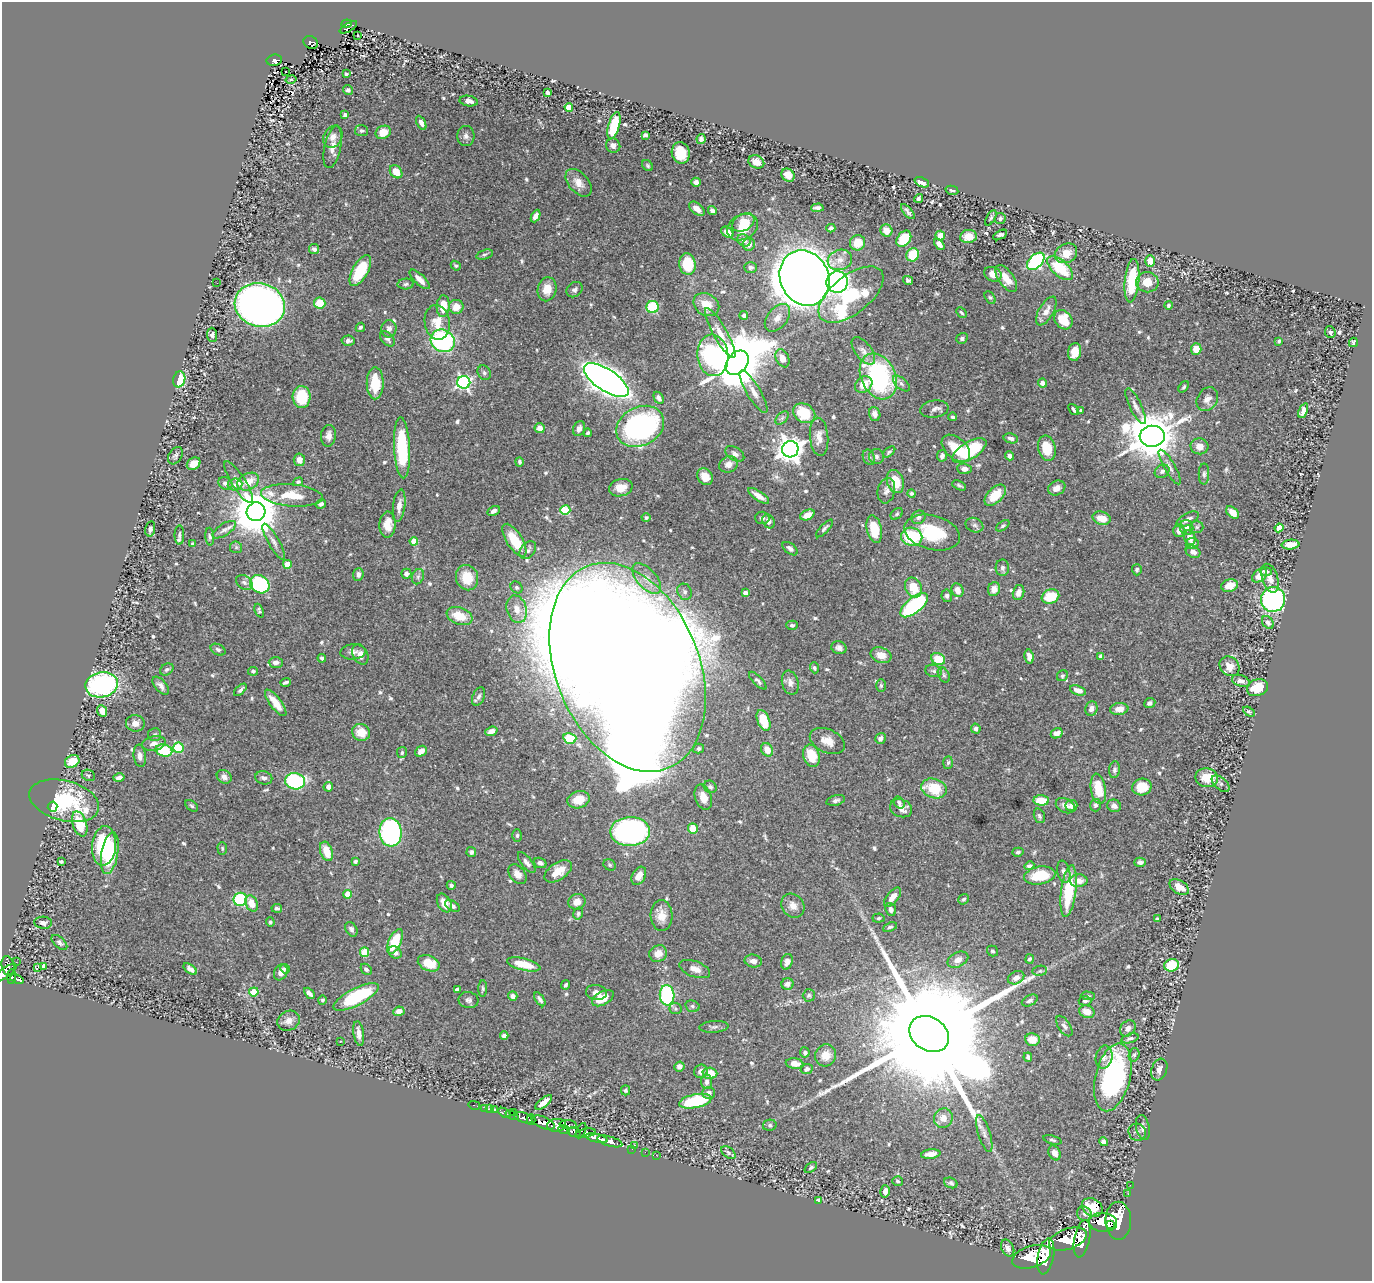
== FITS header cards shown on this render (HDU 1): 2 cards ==
NAXIS1  =                 1370
NAXIS2  =                 1279

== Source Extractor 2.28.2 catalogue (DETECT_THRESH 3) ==
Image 1370 x 1279 px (HDU 1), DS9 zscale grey, 1 PNG px = 1 image px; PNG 1374 x 1283 px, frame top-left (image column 1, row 1279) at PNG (2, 2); each listed source drawn as its Kron ellipse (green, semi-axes under 4 px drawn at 4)
Background 0.939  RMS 0.022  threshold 0.0653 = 3 sigma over >= 5 px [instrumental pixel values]
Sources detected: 650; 1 with non-positive FLUX_AUTO (blend fragments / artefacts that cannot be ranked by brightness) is neither listed nor drawn; of the other 649, the 500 brightest by FLUX_AUTO listed and drawn (149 fainter detections omitted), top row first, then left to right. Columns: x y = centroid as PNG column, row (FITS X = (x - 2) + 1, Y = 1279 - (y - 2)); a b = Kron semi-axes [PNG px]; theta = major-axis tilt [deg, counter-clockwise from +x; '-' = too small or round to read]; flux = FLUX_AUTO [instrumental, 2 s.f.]
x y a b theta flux
347 24 5 4 - 52
348 27 10 2 30 15
358 36 3 2 - 5.3
311 42 7 6 - 67
274 60 8 5 10 85
285 71 2 2 - 2.7
346 74 3 3 - 2.7
291 79 6 3 13 2.5
348 90 5 5 - 3.8
547 92 3 3 - 6.7
469 101 9 5 -10 9.1
569 107 4 4 - 39
345 115 4 4 - 4.7
421 123 8 4 -62 7
614 126 14 5 74 63
361 131 6 5 - 3.3
383 132 8 6 23 20
645 135 4 4 - 4.3
466 136 10 8 86 6.4
333 137 12 9 61 8.5
701 139 5 4 - 4.2
613 146 7 7 - 6.3
333 147 21 8 78 15
681 153 11 9 -78 40
756 162 8 6 -24 14
648 166 6 4 -47 2.5
396 172 7 5 -51 22
788 175 7 6 - 13
696 182 5 4 - 6.5
922 182 7 4 -23 11
579 183 16 10 -48 16
952 190 6 3 -14 2.9
919 198 5 3 - 3.1
817 208 6 4 2 4.9
697 209 9 5 -39 12
712 210 4 4 - 5.3
908 212 9 4 -49 4.4
536 216 7 4 64 12
991 218 8 4 59 2.7
1000 219 5 5 - 2.8
743 222 12 8 31 22
743 227 16 12 29 35
831 228 4 4 - 5.2
886 230 6 6 - 13
727 232 7 5 -34 9.6
940 235 5 4 - 16
1000 235 7 4 29 4.2
968 237 8 6 8 14
904 239 9 6 53 46
744 240 7 5 -29 5.7
857 243 8 7 - 27
749 244 6 6 - 7.4
939 244 6 4 -52 8.7
314 249 5 5 - 4.7
1066 253 12 9 28 20
484 255 8 4 17 3.3
913 255 7 6 - 48
840 260 12 10 17 13
1036 261 10 6 44 230
1150 261 6 5 - 19
687 264 11 8 -82 53
456 266 5 4 - 2.6
751 267 6 5 - 4.7
1060 268 16 8 -41 62
360 271 17 7 60 64
993 274 9 7 -25 12
805 278 28 24 -65 3800
1006 278 15 7 -54 19
420 279 13 5 -44 10
908 280 5 4 - 3.3
1132 281 22 7 84 78
837 282 11 10 - 550
1147 282 11 10 - 23
217 283 2 2 - 4.1
406 284 8 5 4 3.4
547 289 12 9 77 20
575 290 9 7 38 4.9
851 295 38 19 38 160
990 297 7 5 -61 2.7
320 303 6 5 - 32
260 305 25 21 -16 1000
706 305 14 10 -32 25
1168 305 4 4 - 3
443 306 11 6 87 27
456 307 7 7 - 17
653 307 6 6 - 64
1046 311 16 7 59 12
961 313 6 3 -45 2.6
744 315 4 4 - 5.5
777 318 16 10 50 14
1063 320 10 8 -51 37
437 322 17 12 -80 26
360 327 5 4 - 2.8
389 329 8 7 - 6.7
1330 332 6 5 - 3.4
720 333 28 7 -61 18
212 335 7 5 -86 4.6
962 338 6 5 - 3.9
387 339 9 5 -48 5
348 341 6 5 - 6.1
443 341 12 11 - 230
1279 341 4 3 - 2.8
1353 342 5 3 - 3.3
1196 349 6 5 - 18
863 351 16 8 -52 10
1075 352 9 6 81 20
713 355 21 15 -84 290
782 358 9 6 -67 12
737 363 13 10 51 9600
484 373 7 6 - 3.8
878 376 24 17 -64 240
179 379 8 6 74 50
606 380 26 11 -33 1900
464 382 6 6 - 320
375 383 16 8 89 45
1042 383 4 4 - 11
901 384 10 5 -41 5.1
864 385 9 7 39 19
1184 387 6 4 53 2.5
754 392 24 7 -59 13
302 397 11 9 -88 57
659 398 7 4 -62 5.4
1207 399 13 10 59 10
1136 406 19 6 -64 8.7
934 409 14 8 9 7.7
1074 410 6 3 -52 3.4
1081 411 3 3 - 4.1
1303 411 8 4 68 8.2
804 413 12 9 -33 51
875 414 7 5 -70 7.8
953 417 4 3 - 3
782 418 8 5 46 4.1
640 426 25 19 27 330
540 428 5 5 - 12
579 428 8 5 69 6.9
588 433 4 3 - 2.8
328 436 11 7 85 9.2
1152 436 12 10 3 6600
819 437 19 9 -85 14
1011 438 7 5 -13 5.8
1199 446 9 8 - 12
402 448 30 8 -87 110
956 448 17 10 -42 36
1047 448 13 8 -74 36
790 449 8 8 - 1600
969 451 19 8 31 97
889 452 7 4 41 3
735 454 10 6 -32 5.5
175 456 9 6 56 4
876 456 7 7 - 4.5
942 456 6 5 - 4.8
1009 456 4 4 - 6.1
869 457 8 6 -67 4
299 460 6 5 - 12
519 462 4 3 - 3.1
194 464 7 5 34 16
729 464 10 7 25 9.8
1170 467 20 5 -60 8.3
964 469 7 5 -6 8
1162 471 8 6 34 4.8
1204 474 10 5 89 3.8
705 477 9 7 -52 17
895 481 12 8 -70 32
239 482 24 7 -57 12
248 482 11 8 28 21
298 482 5 4 - 3.1
225 483 7 5 -32 5.7
235 485 7 6 - 3.5
959 485 7 3 -26 3.2
621 488 12 8 14 17
1057 488 9 7 29 11
886 491 13 8 77 8.3
912 493 4 4 - 2.8
292 495 31 11 -4 42
995 495 13 7 44 34
759 496 12 4 -34 14
321 504 5 4 - 5
399 506 16 6 83 12
565 510 5 4 - 91
493 511 6 4 28 5.9
256 512 9 9 - 6700
1232 512 7 5 -43 12
897 514 7 5 41 2.5
807 515 7 5 25 16
918 517 7 6 - 3.7
646 518 4 4 - 3.1
762 518 7 6 - 3.9
1102 518 9 6 -15 19
1188 519 12 5 29 7.3
768 521 7 5 -61 5.5
388 525 13 8 88 20
974 525 9 7 -22 4.7
1003 526 7 4 37 2.7
1197 527 6 5 - 3.3
825 528 11 4 46 3.6
1187 528 7 6 - 6.2
1279 528 4 4 - 29
150 529 7 5 79 3.9
874 529 14 7 -77 36
224 530 13 6 33 6.7
1179 531 6 5 - 8.7
932 533 28 17 -14 76
179 535 9 5 -90 3.9
210 537 9 4 -85 3
912 537 11 9 -10 75
1190 538 7 5 -74 11
514 540 18 8 -58 37
414 541 4 4 - 19
274 542 20 5 -60 9.2
1192 543 6 5 - 7.4
193 544 4 4 - 3.1
1290 545 9 5 5 15
236 547 6 6 - 3.2
790 549 9 5 -39 5.2
528 550 10 7 49 6
1193 552 7 6 - 7.1
287 564 4 4 - 26
1002 568 8 7 - 4.5
1137 570 6 5 - 3
1266 572 6 4 -1 4.7
358 574 6 5 - 5.8
406 574 5 5 - 5.6
1260 575 8 6 41 18
418 577 8 6 70 4
467 578 13 11 -69 36
1270 578 15 8 -73 11
647 579 18 9 -48 15
244 582 9 6 -33 5.6
260 584 10 8 -35 160
1229 586 8 6 14 21
516 587 6 5 - 3.4
913 587 10 8 -66 32
994 589 7 6 - 11
957 590 7 6 - 13
685 592 8 7 - 5.5
745 593 4 4 - 7.4
1019 593 8 5 76 10
947 596 6 5 - 3.7
1050 596 9 7 21 47
1273 599 12 12 - 290
914 605 16 7 40 150
517 609 14 10 -74 19
259 611 7 4 -67 3.2
459 616 13 8 -21 34
1268 622 7 5 -54 5.9
792 625 6 4 -1 3.3
839 648 8 6 -18 6.3
218 650 8 5 -27 3.7
353 652 12 7 5 7.3
360 654 10 7 -63 11
881 655 10 7 -20 17
1101 656 4 4 - 4.4
1029 657 7 4 -80 8.2
322 658 4 3 - 3.1
938 659 7 5 -26 33
276 662 7 5 0 7.2
1230 666 10 9 - 16
627 667 109 71 -68 15000
814 668 5 4 - 2.9
167 669 7 5 33 3.5
253 671 5 4 - 2.9
934 671 8 6 -16 4.1
944 675 8 5 -61 3.8
1062 676 6 5 - 2.5
758 681 11 4 -45 4.3
1241 681 9 5 -18 7.8
286 682 5 3 - 3.5
790 683 12 8 -75 8.8
102 685 16 12 9 280
881 685 6 5 - 2.6
161 686 11 5 -49 6.9
1257 688 11 8 21 28
240 690 8 3 44 3.9
1078 690 8 4 -18 9.3
479 697 9 6 67 5.6
276 703 16 5 -53 21
1150 703 6 5 - 4.5
1091 708 7 6 - 8.2
1119 709 9 6 7 12
102 711 6 4 -66 12
1249 712 6 4 -30 3.3
764 720 11 6 -68 36
135 723 9 8 - 12
976 729 5 4 - 4.5
491 731 6 4 19 9.9
361 732 9 8 - 23
1057 733 6 5 - 9.3
155 735 6 6 - 3.6
570 738 6 5 - 32
880 738 6 5 - 6.2
827 741 18 11 -25 17
154 743 12 7 12 9.2
178 748 5 5 - 89
698 749 5 4 - 4.1
164 750 8 6 -14 64
767 750 7 5 -60 15
421 751 6 4 42 11
402 753 5 5 - 3.3
140 756 11 6 -84 7.8
811 756 11 8 -74 37
72 761 7 6 - 18
948 763 6 5 - 2.8
1115 770 8 5 83 4
88 775 7 5 -26 2.7
224 777 8 6 -36 7.5
119 778 5 4 - 7
264 778 8 6 -13 5.9
1207 778 11 9 -12 28
295 781 10 8 -10 190
1221 784 10 6 -41 4.2
328 787 5 4 - 8.7
710 787 7 6 - 3.7
1142 787 9 8 - 33
934 788 13 9 -17 56
1098 789 15 7 -81 35
703 797 13 8 -71 17
579 800 11 8 17 23
836 800 9 5 14 5.1
1041 800 8 5 -3 31
64 801 36 20 -15 110
899 802 6 5 - 4.2
1095 805 6 5 - 3.4
192 806 7 4 -40 2.8
1065 806 10 7 -28 8.9
1071 806 6 5 - 10
1114 806 7 6 - 6.6
53 807 5 5 - 27
901 808 11 8 -20 12
1039 816 7 5 -71 3.6
80 824 13 7 -72 46
693 829 5 5 - 27
390 832 14 11 -84 350
630 832 20 14 2 480
517 835 6 4 89 2.7
104 846 20 12 85 110
222 848 6 4 -89 2.5
326 851 10 6 -70 28
471 852 5 5 - 3.4
1018 852 6 4 17 3
110 853 21 8 80 69
355 861 3 3 - 5.2
61 862 4 3 - 2.6
1140 862 5 4 - 5.3
527 863 12 5 -52 6.8
540 863 6 5 - 5.5
610 865 6 5 - 2.8
1029 866 5 4 - 4
558 871 15 8 34 24
1064 872 11 6 -78 6.1
517 874 11 7 -51 11
1040 875 15 9 9 47
639 876 10 6 60 13
1079 881 9 6 1 9.8
451 885 4 4 - 3.7
1179 887 10 6 -31 17
1069 891 26 7 83 75
348 894 4 4 - 40
892 897 11 5 51 13
240 899 7 6 - 110
964 899 6 5 - 2.8
577 902 8 7 - 12
252 903 8 6 -65 17
444 903 10 6 -60 16
452 906 8 5 -29 4.4
793 906 13 10 -53 12
277 908 5 4 - 4.1
891 910 6 5 - 4.9
578 914 6 5 - 3.1
661 915 15 11 -87 21
878 918 6 4 6 2.7
1157 919 4 3 - 2.5
270 922 4 4 - 2.6
43 923 9 6 -4 4.8
890 927 7 4 22 3.1
351 929 8 5 -58 5
395 941 13 6 65 58
59 942 9 5 -43 3.9
992 951 6 5 - 3.1
364 952 4 4 - 55
395 952 7 5 -35 6.2
658 954 9 8 - 14
1029 959 4 4 - 3.3
958 960 11 7 26 9.1
753 961 8 6 -12 8.1
16 962 2 2 - 11
787 962 8 5 73 7.7
429 963 11 7 -23 36
524 964 17 6 -14 40
1172 965 7 6 - 54
8 966 10 6 -76 390
43 966 3 3 - 29
38 967 3 2 - 310
190 969 8 4 -36 7
285 969 5 4 - 2.7
366 969 6 4 -46 3.6
695 969 16 8 -20 12
1040 971 7 5 7 2.8
281 972 8 6 63 7.4
5 973 13 4 37 810
12 976 7 4 85 270
1016 978 8 6 26 9.4
17 979 7 3 -21 170
787 984 6 5 - 7.7
566 985 4 3 - 2.7
457 989 4 3 - 4
483 989 8 4 89 2.8
254 992 4 4 - 43
596 992 10 7 -9 8.9
309 993 6 4 -47 6.7
667 995 10 7 -84 160
809 995 6 6 - 3
513 996 5 4 - 6.6
1088 996 7 4 -3 2.5
356 997 25 8 27 110
603 998 12 6 29 26
540 999 8 4 -57 4.9
322 1000 5 4 - 3
469 1000 10 8 -10 5.7
1030 1001 8 5 27 3.9
1085 1001 6 4 -2 3.4
692 1006 7 5 -16 3.2
675 1009 6 5 - 2.8
399 1011 6 4 8 9.9
1087 1012 8 6 -22 16
288 1021 11 9 26 10
1064 1026 12 6 -56 5.6
714 1027 14 6 3 4.7
1128 1028 9 7 47 8.3
359 1033 12 5 -81 11
929 1034 21 16 -33 98000
504 1035 4 4 - 6.9
1130 1038 9 4 16 3.9
1032 1040 7 6 - 19
340 1041 3 2 - 4.2
805 1052 5 4 - 4.5
826 1055 11 10 - 16
1134 1055 7 5 73 2.8
1028 1057 5 3 - 2.9
1104 1057 12 8 77 7
795 1063 9 5 -8 13
679 1066 5 5 - 5.6
807 1069 6 5 - 4.6
1159 1069 11 7 71 8.9
701 1071 7 6 - 7.8
710 1073 7 5 -4 27
1113 1077 34 17 76 270
707 1082 7 5 -85 4.9
626 1090 5 4 - 2.9
709 1093 6 6 - 6
695 1101 16 6 12 87
544 1102 10 4 40 12
474 1105 6 3 -15 21
484 1108 3 2 - 25
490 1109 3 2 - 8.6
495 1110 4 3 - 76
514 1112 3 2 - 40
504 1113 6 3 -32 210
512 1115 7 3 -24 62
523 1118 10 5 -20 1100
943 1118 10 9 - 14
531 1120 5 4 - 630
543 1123 12 5 -22 2800
568 1124 8 3 -7 160
557 1125 9 6 6 1100
770 1125 7 5 12 3
1143 1128 13 7 -78 6.7
564 1129 6 3 -22 370
581 1131 8 3 64 430
574 1132 7 4 -15 1100
1137 1132 9 8 - 5.1
586 1133 10 4 9 430
984 1133 19 6 -73 9.3
597 1138 11 4 -13 1800
1052 1140 9 4 -16 2.8
610 1141 13 5 -16 1400
1103 1142 5 4 - 5.2
635 1145 3 3 - 77
632 1149 2 2 - 13
645 1152 2 2 - 9.6
728 1153 8 5 -38 3.2
1055 1153 8 5 -63 9
931 1154 10 4 7 12
656 1155 2 2 - 10
811 1167 7 4 38 3.2
898 1181 5 5 - 2.8
951 1183 7 5 -20 3.6
1130 1185 2 2 - 7
885 1191 6 4 75 8.1
1128 1194 2 2 - 4.3
819 1200 4 4 - 5
1092 1207 11 8 -30 27
1084 1214 8 7 - 4.9
1118 1221 19 13 -90 4500
1103 1222 14 9 -3 3000
1111 1224 2 2 - 740
1068 1239 19 10 20 4400
1082 1239 19 8 79 4000
1008 1248 9 6 -64 8.1
1046 1256 18 8 79 5700
1031 1257 20 11 17 6000
At the frame edge (FLAGS 8, measured only in part): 1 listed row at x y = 5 973
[149 fainter detections neither listed nor drawn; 1 non-positive-flux detection neither listed nor drawn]